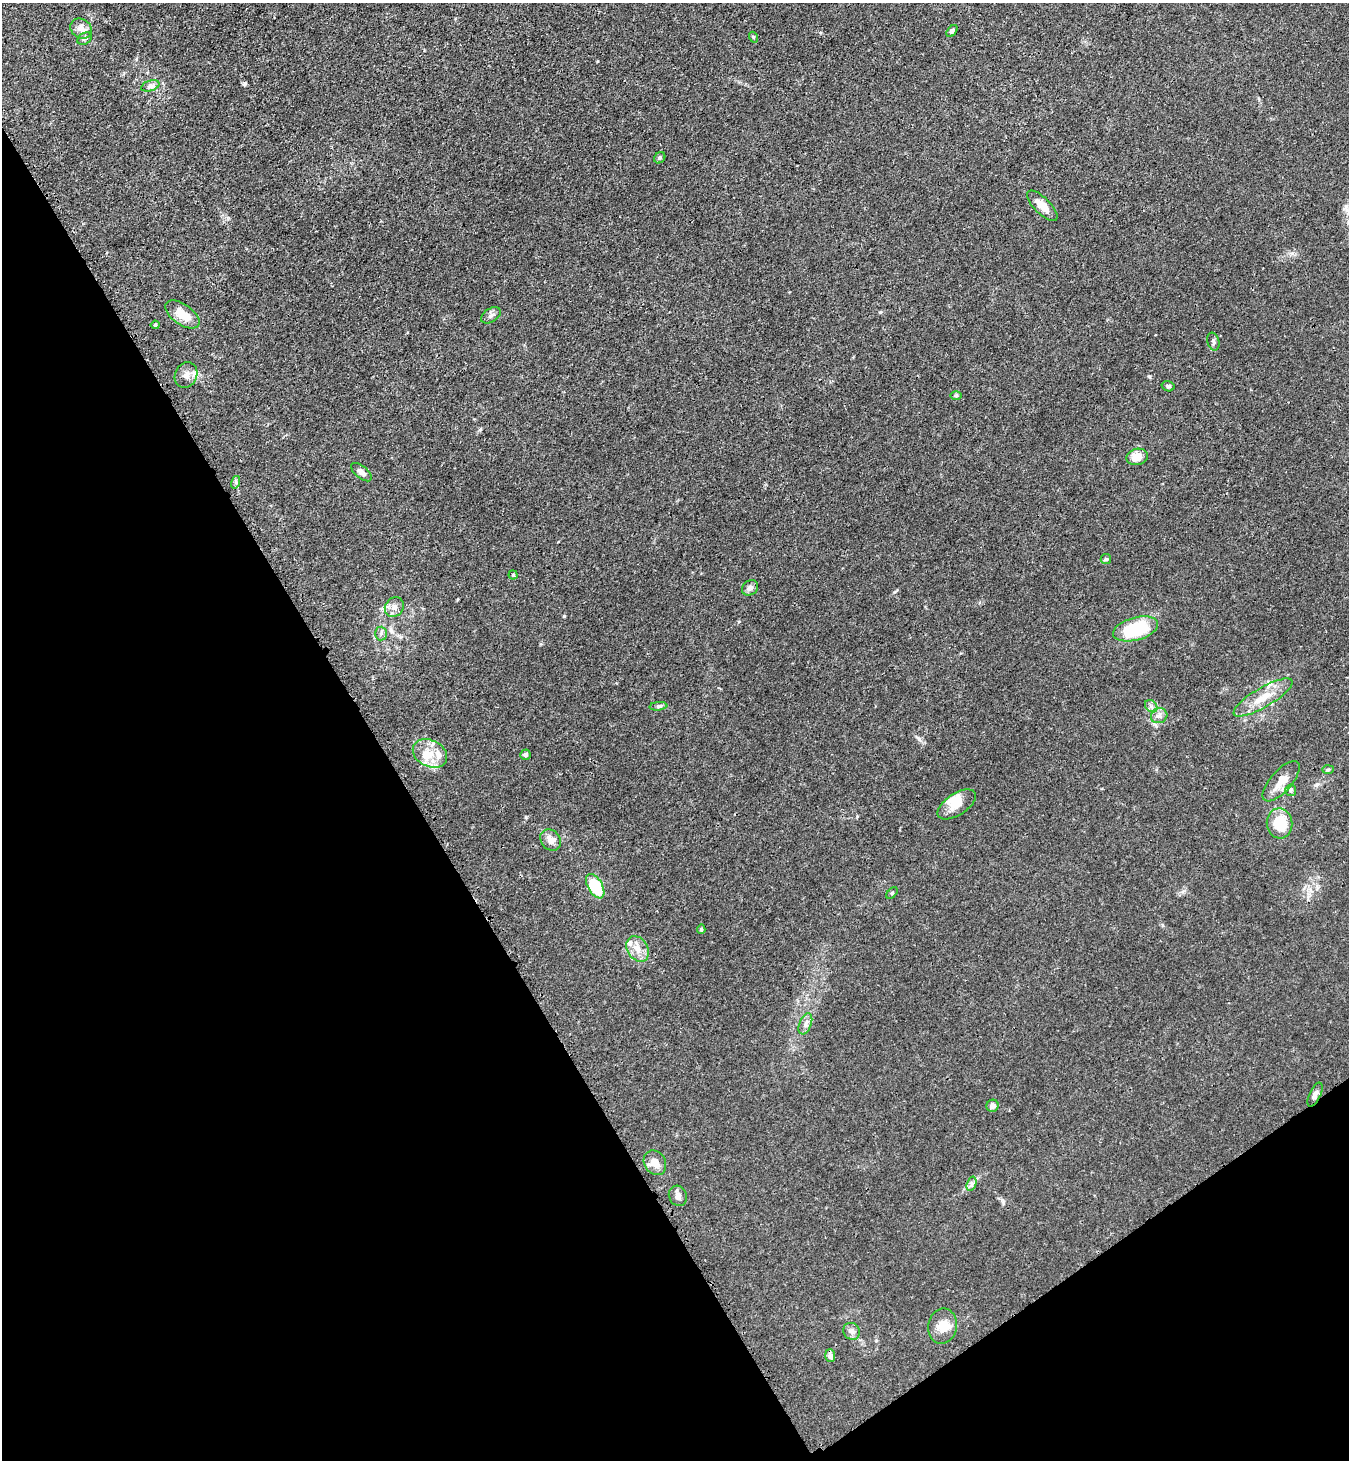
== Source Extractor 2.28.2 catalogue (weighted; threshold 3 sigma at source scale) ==
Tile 14 of 4 x 4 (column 2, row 4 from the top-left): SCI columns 1528-2874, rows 32-1489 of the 5889 x 5896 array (HDU 1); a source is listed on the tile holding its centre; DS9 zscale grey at full resolution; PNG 1351 x 1462 px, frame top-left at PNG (2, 3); each listed source drawn as its Kron ellipse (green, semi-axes under 4 px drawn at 4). Shown black and unused: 33% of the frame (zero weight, under 3 of 4 exposures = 3% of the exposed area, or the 3 px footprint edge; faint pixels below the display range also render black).
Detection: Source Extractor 2.28.2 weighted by HDU 2 'WHT'; one run over the whole footprint, this tile lists its part. Background 0.0145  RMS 0.0026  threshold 0.0118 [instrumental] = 3 sigma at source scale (4.5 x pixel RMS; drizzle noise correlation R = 1.50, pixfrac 1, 0.05/0.05 arcsec/px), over >= 5 px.
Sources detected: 51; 1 inside a brighter object's white glare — neither listed nor drawn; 2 inside a brighter listed object's ellipse — not listed separately; the other 48 listed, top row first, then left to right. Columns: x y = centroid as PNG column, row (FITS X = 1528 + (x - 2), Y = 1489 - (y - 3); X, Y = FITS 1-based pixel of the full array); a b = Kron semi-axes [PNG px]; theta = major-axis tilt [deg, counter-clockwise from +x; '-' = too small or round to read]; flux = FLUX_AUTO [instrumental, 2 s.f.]
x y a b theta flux
81 29 11 9 -37 1.8
952 31 7 4 51 0.63
753 37 5 3 - 0.23
85 39 8 5 33 0.52
150 86 9 5 18 0.82
660 158 6 5 - 0.41
1042 206 20 8 -45 2.9
182 314 19 10 -35 4.3
491 315 11 6 32 0.99
155 325 4 4 - 0.28
1213 342 9 6 -76 0.63
186 375 13 11 64 1.9
1168 386 6 5 - 0.62
956 396 6 4 0 0.36
1137 457 11 8 12 3
361 472 12 6 -39 1.3
236 482 6 4 73 0.48
1106 559 5 5 - 0.35
513 575 4 4 - 0.32
750 588 9 7 38 1.1
394 607 10 9 - 1.6
1136 629 23 11 16 16
381 634 7 6 - 0.62
1263 697 33 10 30 5.5
658 706 9 3 5 0.48
1151 706 7 5 -46 0.79
1159 716 8 7 - 1.1
430 753 18 13 -26 4.5
525 755 5 5 - 0.69
1328 769 6 4 2 0.37
1281 781 25 10 48 3.7
1291 790 5 5 - 0.44
957 804 22 10 33 3.5
1279 823 15 12 -82 8.7
551 840 11 9 -51 2
595 886 13 7 -60 12
892 893 7 4 46 0.34
701 929 5 4 - 0.43
638 949 14 10 -57 2.8
805 1024 11 6 68 1.2
1315 1095 13 5 64 1.1
992 1106 6 6 - 1.3
655 1163 13 10 -56 2.9
971 1184 7 4 71 0.67
678 1196 10 9 - 1.2
942 1326 18 14 79 4.1
852 1331 9 8 - 1.1
830 1356 6 5 - 1.5
Overlapping masked pixels (flux is a lower limit): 1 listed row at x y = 830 1356
Unlisted compact peaks at least as high as the median listed source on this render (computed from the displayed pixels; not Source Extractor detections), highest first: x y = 245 83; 564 616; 526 817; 1149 376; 919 739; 894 592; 880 312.